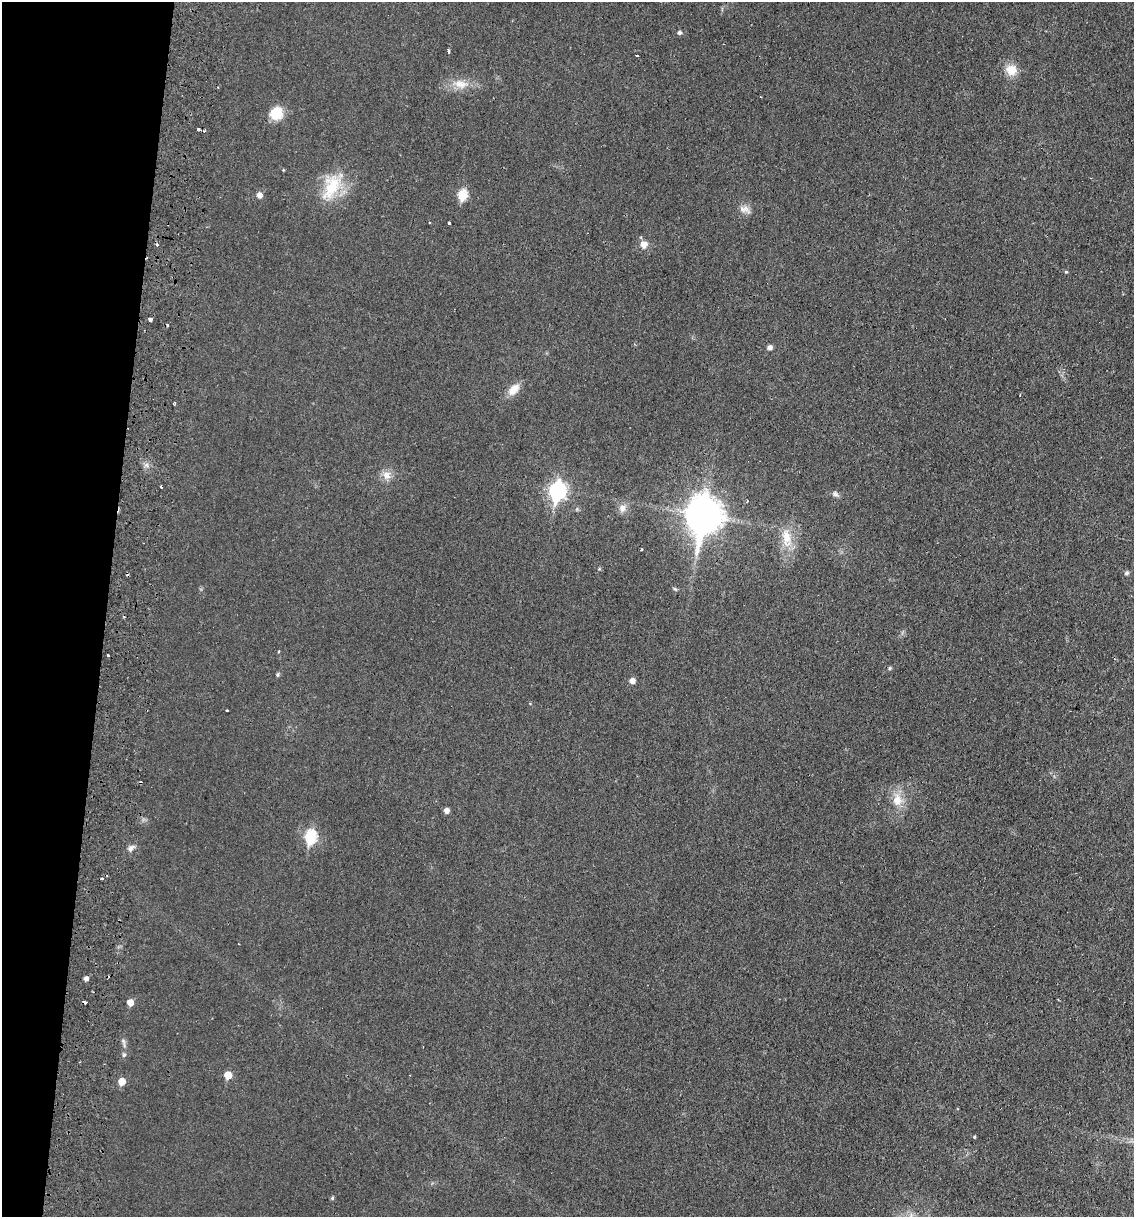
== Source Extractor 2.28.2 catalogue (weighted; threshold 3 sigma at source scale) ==
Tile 9 of 4 x 4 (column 1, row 3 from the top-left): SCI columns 296-1427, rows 1229-2443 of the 5004 x 4890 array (HDU 1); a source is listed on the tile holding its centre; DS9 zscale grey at full resolution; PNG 1136 x 1219 px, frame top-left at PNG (2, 2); no overlay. Shown black and unused: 9% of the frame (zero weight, under 2 of 3 exposures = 3% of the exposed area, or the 3 px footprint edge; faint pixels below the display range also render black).
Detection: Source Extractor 2.28.2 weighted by HDU 2 'WHT'; one run over the whole footprint, this tile lists its part. Background 0.0214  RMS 0.0047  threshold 0.0212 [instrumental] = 3 sigma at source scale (4.5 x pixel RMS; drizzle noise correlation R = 1.50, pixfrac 1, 0.05/0.05 arcsec/px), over >= 5 px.
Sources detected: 56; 8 cosmic-ray / hot-pixel residue — not listed; the other 48 listed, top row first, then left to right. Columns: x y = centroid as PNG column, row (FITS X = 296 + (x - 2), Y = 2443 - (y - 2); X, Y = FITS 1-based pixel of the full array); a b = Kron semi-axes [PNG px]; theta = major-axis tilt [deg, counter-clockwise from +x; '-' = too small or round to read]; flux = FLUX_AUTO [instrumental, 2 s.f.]
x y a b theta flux
679 33 5 5 - 1.2
448 51 4 3 - 1.6
637 56 3 3 - 1.3
1011 70 13 12 - 6.8
461 84 23 12 -8 7.3
276 113 15 14 - 10
199 129 3 3 - 2.3
332 186 41 21 62 20
259 195 6 5 - 2.6
462 195 6 5 - 22
745 209 17 9 -18 3.2
429 223 3 2 - 0.44
449 223 3 3 - 2.5
644 244 10 9 - 3.3
1066 271 4 4 - 0.69
150 319 4 3 - 2
770 347 5 5 - 2
514 389 18 10 47 5.2
174 402 4 2 - 0.64
147 465 7 4 -71 1.1
387 475 13 11 -43 3.9
161 487 3 3 - 1.1
557 491 9 7 79 130
835 494 8 7 - 1.5
622 508 10 9 - 3.1
704 515 14 11 81 960
787 538 27 13 -83 10
641 549 3 3 - 0.9
1126 573 6 5 - 1
675 589 6 4 -44 0.64
279 651 4 2 - 0.39
108 655 3 3 - 0.88
889 668 5 4 - 0.71
278 674 5 4 - 0.78
632 681 5 5 - 2.7
227 710 3 2 - 0.48
897 800 17 13 -87 7.7
446 811 5 5 - 2.3
310 837 8 6 79 39
131 848 10 7 52 1.9
86 979 5 5 - 1.6
130 1002 5 5 - 4.6
123 1042 12 5 -75 1.5
124 1055 7 5 86 0.91
228 1075 6 5 - 7
122 1082 6 5 - 5.7
974 1137 4 3 - 0.5
332 1198 5 4 - 0.74